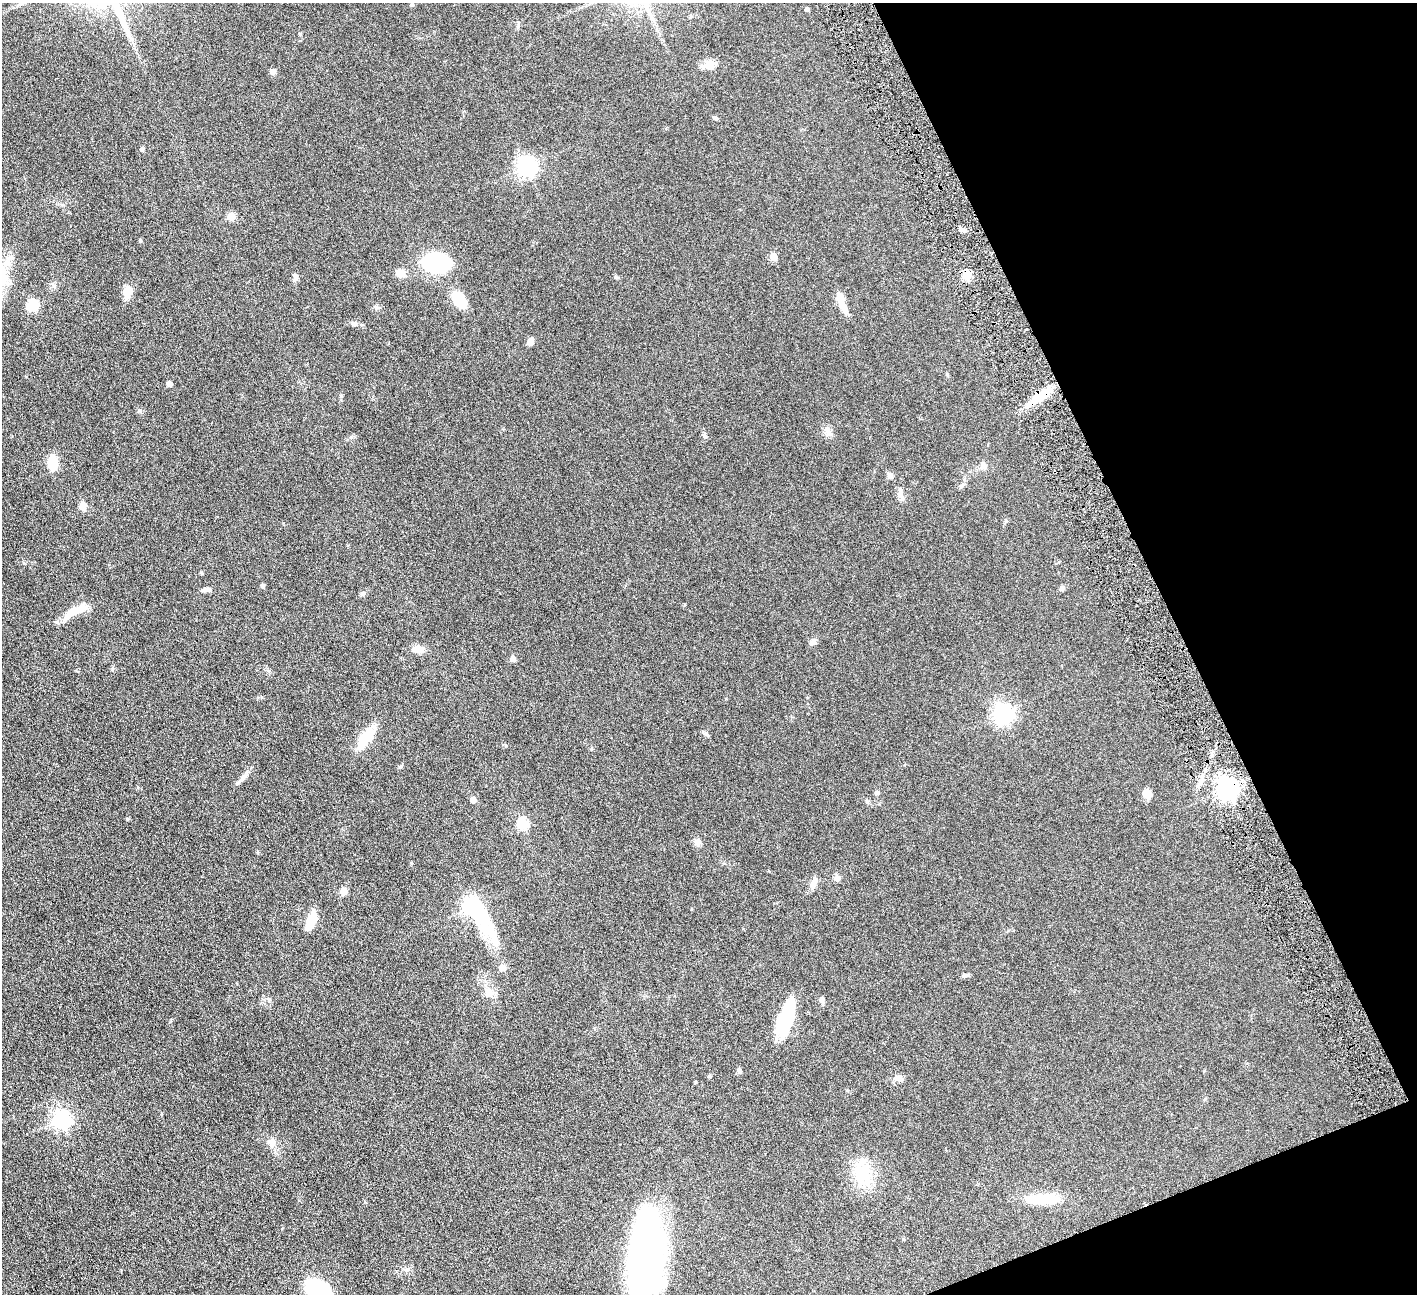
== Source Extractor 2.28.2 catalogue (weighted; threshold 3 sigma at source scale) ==
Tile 12 of 4 x 4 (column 4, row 3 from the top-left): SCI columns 4249-5663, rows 1589-2880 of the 5666 x 5629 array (HDU 1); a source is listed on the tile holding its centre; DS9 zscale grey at full resolution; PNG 1419 x 1296 px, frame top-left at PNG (2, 3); no overlay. Shown black and unused: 19% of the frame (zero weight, under 4 of 8 exposures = <1% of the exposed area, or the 3 px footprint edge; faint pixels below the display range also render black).
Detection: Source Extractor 2.28.2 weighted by HDU 2 'WHT'; one run over the whole footprint, this tile lists its part. Background 0.128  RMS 0.0061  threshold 0.0249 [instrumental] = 3 sigma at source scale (4.09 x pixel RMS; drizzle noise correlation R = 1.36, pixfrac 0.8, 0.05/0.05 arcsec/px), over >= 5 px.
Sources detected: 76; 3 inside a brighter object's white glare — not listed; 1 inside a brighter listed object's ellipse — not listed separately; the other 72 listed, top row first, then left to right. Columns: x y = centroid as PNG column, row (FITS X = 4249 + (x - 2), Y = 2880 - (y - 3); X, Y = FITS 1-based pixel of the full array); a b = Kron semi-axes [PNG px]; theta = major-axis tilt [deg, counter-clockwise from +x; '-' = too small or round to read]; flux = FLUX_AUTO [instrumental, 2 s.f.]
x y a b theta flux
412 5 5 5 - 0.68
807 9 5 4 - 0.85
300 34 4 4 - 0.61
709 64 16 11 21 4.6
273 72 7 6 - 1.7
142 149 4 4 - 1.2
527 166 7 7 - 250
231 216 5 5 - 15
962 229 9 5 -14 1.6
140 241 5 4 - 0.65
773 257 5 5 - 11
436 263 20 14 -6 64
400 273 11 9 -37 4.6
967 275 5 5 - 23
616 277 6 4 -18 0.66
295 278 11 6 79 1.6
128 291 18 10 70 5.1
840 299 20 8 -73 6.3
459 300 15 10 -59 15
32 305 6 5 - 37
354 323 9 5 12 1.3
530 342 6 5 - 4.1
169 384 4 4 - 2.8
1037 398 27 11 44 12
828 431 15 7 -60 3
704 435 8 5 -55 1.1
53 463 14 9 -87 12
983 465 11 7 -78 2
890 475 8 7 - 2
961 486 8 4 32 1
901 495 16 6 -82 2.8
83 506 9 7 -76 3.7
201 573 4 3 - 0.77
263 586 5 5 - 0.95
1062 588 8 6 41 1.3
206 590 14 5 8 1.9
362 594 6 6 - 0.96
72 612 28 11 37 9
813 642 9 7 48 2
418 649 10 7 -9 6.6
513 659 5 5 - 4.3
1003 713 7 7 - 250
706 734 8 5 -31 1.1
366 737 31 14 52 12
401 766 6 4 71 0.68
241 779 23 5 45 3
1227 788 7 7 - 360
877 793 6 5 - 1.3
1147 794 11 9 -25 4.2
473 800 5 4 - 5.3
523 824 6 5 - 40
698 842 10 8 68 2.1
837 878 9 7 -83 1.6
814 883 16 6 70 3.3
344 891 7 7 - 3.5
471 908 23 8 -51 180
311 921 20 9 68 10
502 968 5 5 - 5.8
965 975 8 5 9 1.4
489 993 14 10 8 4.2
822 1000 9 6 -77 1.4
785 1019 30 14 71 36
739 1071 8 4 -54 1
899 1078 13 8 -37 2.7
61 1119 7 7 - 210
272 1143 12 9 -80 3.9
862 1173 30 18 -82 21
1041 1199 39 11 1 20
903 1239 5 3 - 0.46
646 1254 68 26 82 250
405 1270 8 3 -19 1
318 1288 23 17 -25 37
Overlapping masked pixels (flux is a lower limit): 3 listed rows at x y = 967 275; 1037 398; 1227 788
Isophote crosses this tile's border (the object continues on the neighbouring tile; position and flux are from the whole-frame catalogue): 2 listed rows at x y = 646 1254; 318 1288
Unlisted compact peaks at least as high as the median listed source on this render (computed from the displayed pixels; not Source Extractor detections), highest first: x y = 127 819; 341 396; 411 863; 112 669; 24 563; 506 746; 139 410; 709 1076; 716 118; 685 604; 282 1229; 269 999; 947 374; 591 749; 1006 521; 262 697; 1205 1099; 171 1020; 351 437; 257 853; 726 699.